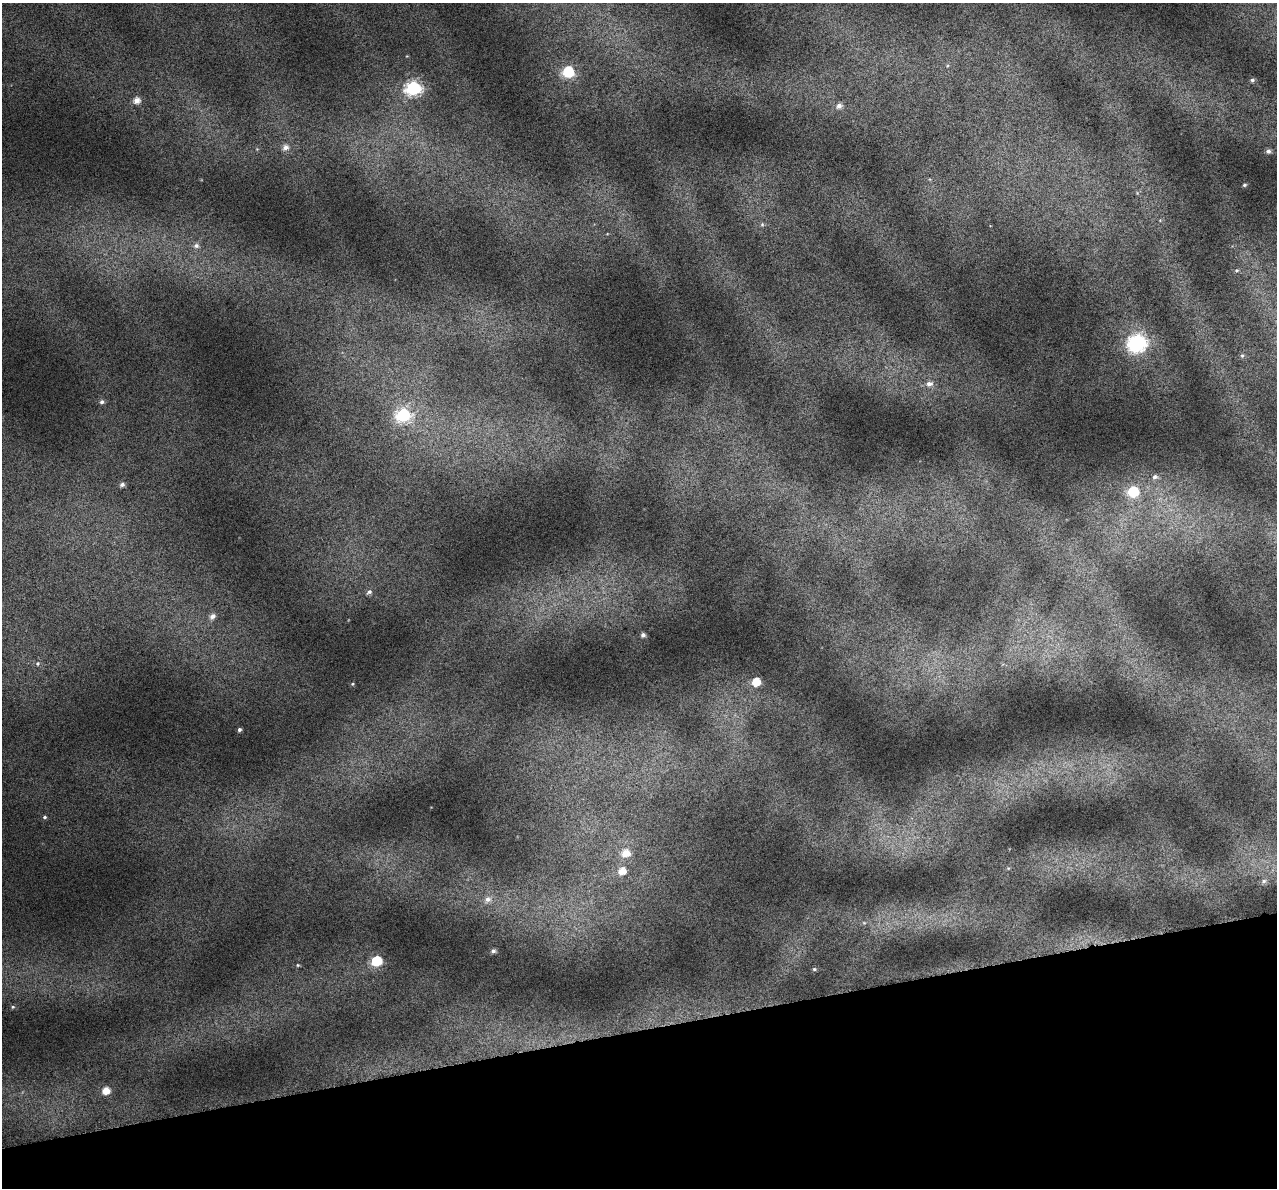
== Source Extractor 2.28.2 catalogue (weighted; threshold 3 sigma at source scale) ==
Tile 14 of 4 x 4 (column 2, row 4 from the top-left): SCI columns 1312-2586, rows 112-1297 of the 5172 x 4917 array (HDU 1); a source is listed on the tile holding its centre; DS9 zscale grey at full resolution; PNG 1279 x 1190 px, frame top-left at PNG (2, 3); no overlay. Shown black and unused: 13% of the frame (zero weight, under 4 of 7 exposures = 2% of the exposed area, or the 3 px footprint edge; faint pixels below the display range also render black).
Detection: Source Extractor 2.28.2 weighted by HDU 2 'WHT'; one run over the whole footprint, this tile lists its part. Background 0.0718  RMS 0.046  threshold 0.19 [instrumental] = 3 sigma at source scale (4.09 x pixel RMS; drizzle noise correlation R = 1.36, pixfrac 0.8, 0.0396/0.0396 arcsec/px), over >= 5 px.
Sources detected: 39; all 39 listed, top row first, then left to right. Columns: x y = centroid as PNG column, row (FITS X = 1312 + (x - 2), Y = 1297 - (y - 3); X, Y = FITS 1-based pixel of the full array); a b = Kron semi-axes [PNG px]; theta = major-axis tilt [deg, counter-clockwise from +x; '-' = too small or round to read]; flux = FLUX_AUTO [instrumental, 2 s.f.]
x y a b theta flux
568 72 7 7 - 270
1252 80 5 4 - 7.9
413 88 8 7 - 680
137 100 7 6 - 31
839 106 8 7 - 20
285 147 9 8 - 25
1268 151 6 5 - 13
1244 185 5 3 - 5.9
762 224 6 5 - 6.9
196 245 8 7 - 18
1237 270 5 3 - 5.3
1136 343 11 8 36 960
1242 356 5 5 - 6.1
929 384 9 7 14 23
102 402 6 5 - 11
403 415 8 7 - 470
1155 477 8 7 - 17
122 485 6 5 - 13
1133 492 8 7 - 210
369 592 8 6 30 12
212 616 8 6 45 19
643 635 5 4 - 12
38 663 7 6 - 9.8
756 682 7 6 - 75
352 684 5 3 - 3.7
239 730 5 4 - 8.2
45 817 6 4 15 7.5
626 853 10 9 - 52
1008 868 5 3 - 4.6
622 871 8 7 - 47
1264 881 8 7 - 14
488 899 11 9 37 34
864 923 6 4 -1 6.8
493 951 5 4 - 11
377 961 7 6 - 180
298 965 4 4 - 4.4
814 969 6 5 - 6.6
13 1007 5 4 - 5
106 1090 7 6 - 46